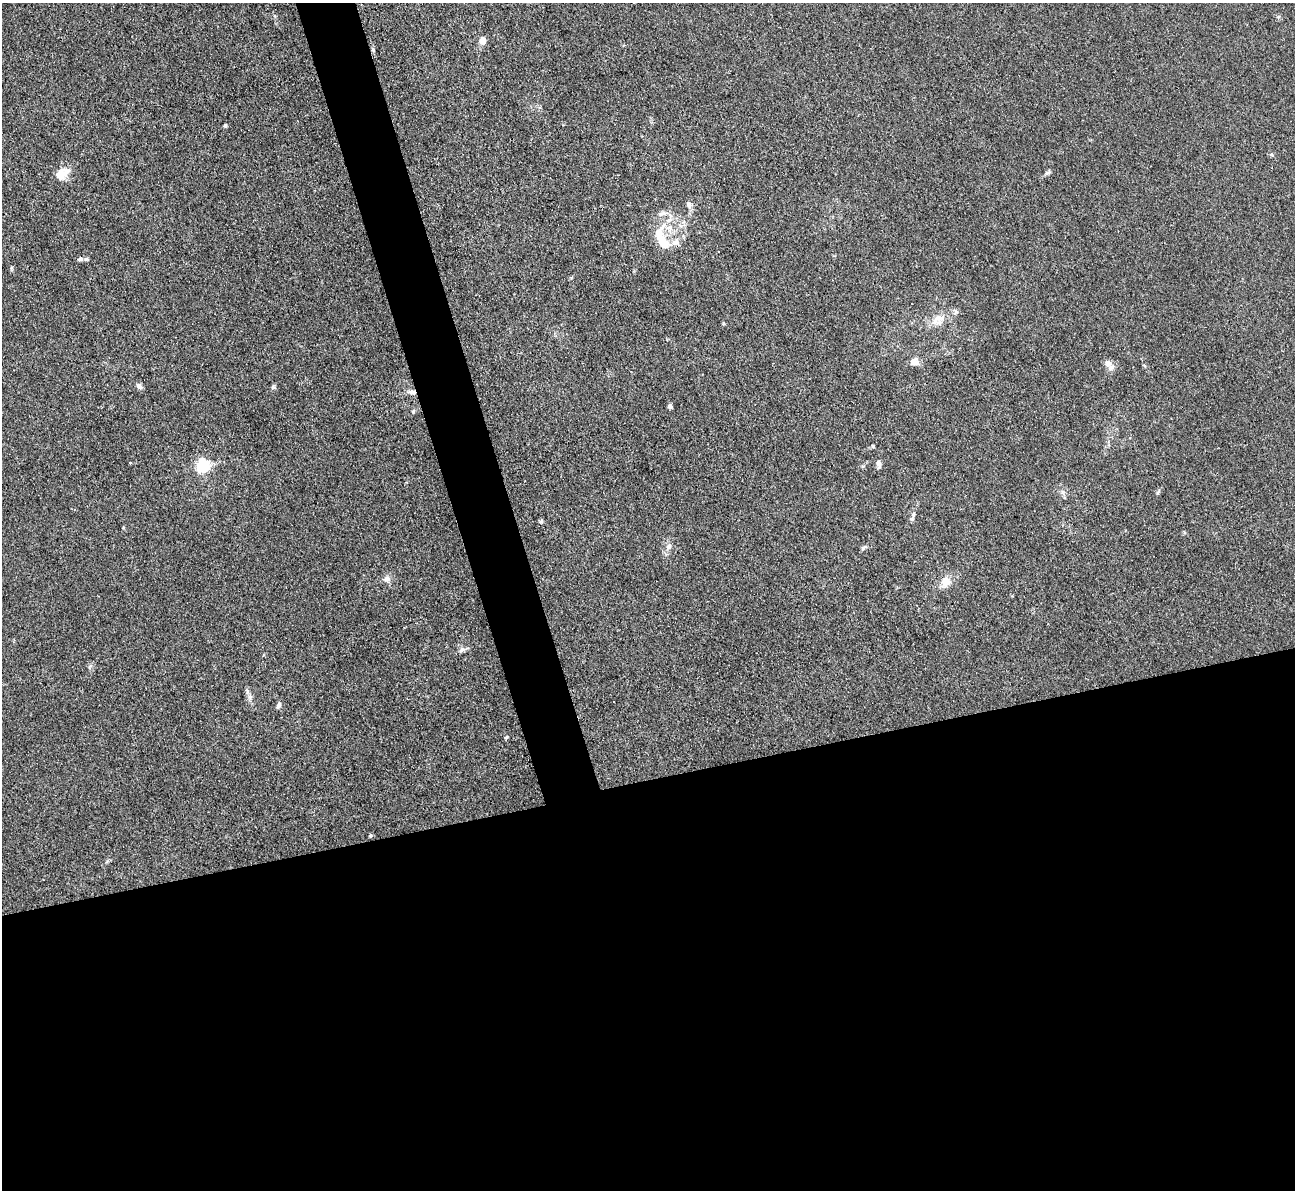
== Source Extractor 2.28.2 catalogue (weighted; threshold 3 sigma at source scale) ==
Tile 15 of 4 x 4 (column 3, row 4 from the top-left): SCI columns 2588-3880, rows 266-1453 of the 5174 x 5158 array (HDU 1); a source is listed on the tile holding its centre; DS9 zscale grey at full resolution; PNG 1297 x 1192 px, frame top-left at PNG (2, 3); no overlay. Shown black and unused: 37% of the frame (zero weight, under 3 of 4 exposures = <1% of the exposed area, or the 3 px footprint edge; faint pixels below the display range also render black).
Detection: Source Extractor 2.28.2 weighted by HDU 2 'WHT'; one run over the whole footprint, this tile lists its part. Background 0.0504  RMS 0.0051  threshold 0.0229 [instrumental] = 3 sigma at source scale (4.5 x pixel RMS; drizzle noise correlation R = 1.50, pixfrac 1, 0.05/0.05 arcsec/px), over >= 5 px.
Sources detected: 41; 4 inside a brighter listed object's ellipse — not listed separately; the other 37 listed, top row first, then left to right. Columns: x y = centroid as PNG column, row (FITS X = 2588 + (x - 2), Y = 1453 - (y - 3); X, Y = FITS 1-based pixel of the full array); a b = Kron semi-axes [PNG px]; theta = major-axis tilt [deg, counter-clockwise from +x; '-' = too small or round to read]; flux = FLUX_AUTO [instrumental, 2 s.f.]
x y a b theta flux
483 41 7 7 - 4.1
373 50 6 5 - 0.72
225 125 5 4 - 0.73
1271 154 6 3 -20 0.65
62 174 21 13 36 6.5
689 205 8 8 - 1.7
669 220 9 4 36 1.7
662 240 35 14 -70 14
80 259 10 6 7 1.3
11 268 6 4 90 0.62
956 312 7 6 - 1.2
938 320 21 14 41 7.5
723 323 5 3 - 0.5
914 362 12 9 -23 3
1108 363 11 8 -54 2.6
139 386 7 5 -31 2.2
273 387 7 5 -4 0.97
412 392 11 6 -3 2.2
670 406 4 4 - 1.7
413 411 6 5 - 0.73
873 446 5 4 - 0.58
130 463 3 3 - 0.92
879 463 8 6 -87 2.1
202 466 6 6 - 83
1158 492 6 4 71 0.7
913 514 10 6 79 1.5
541 521 6 4 -77 0.91
669 546 9 7 64 2.1
864 548 8 4 28 1
387 579 10 9 - 2.4
946 582 17 13 64 5.4
462 650 10 6 32 1.6
90 666 8 4 59 0.94
250 697 7 6 - 1.4
279 705 9 6 64 1.3
506 738 6 4 62 0.68
371 836 5 4 - 0.77
Overlapping masked pixels (flux is a lower limit): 2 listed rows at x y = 373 50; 412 392
Unlisted compact peaks at least as high as the median listed source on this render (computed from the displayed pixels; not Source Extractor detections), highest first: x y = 1047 173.